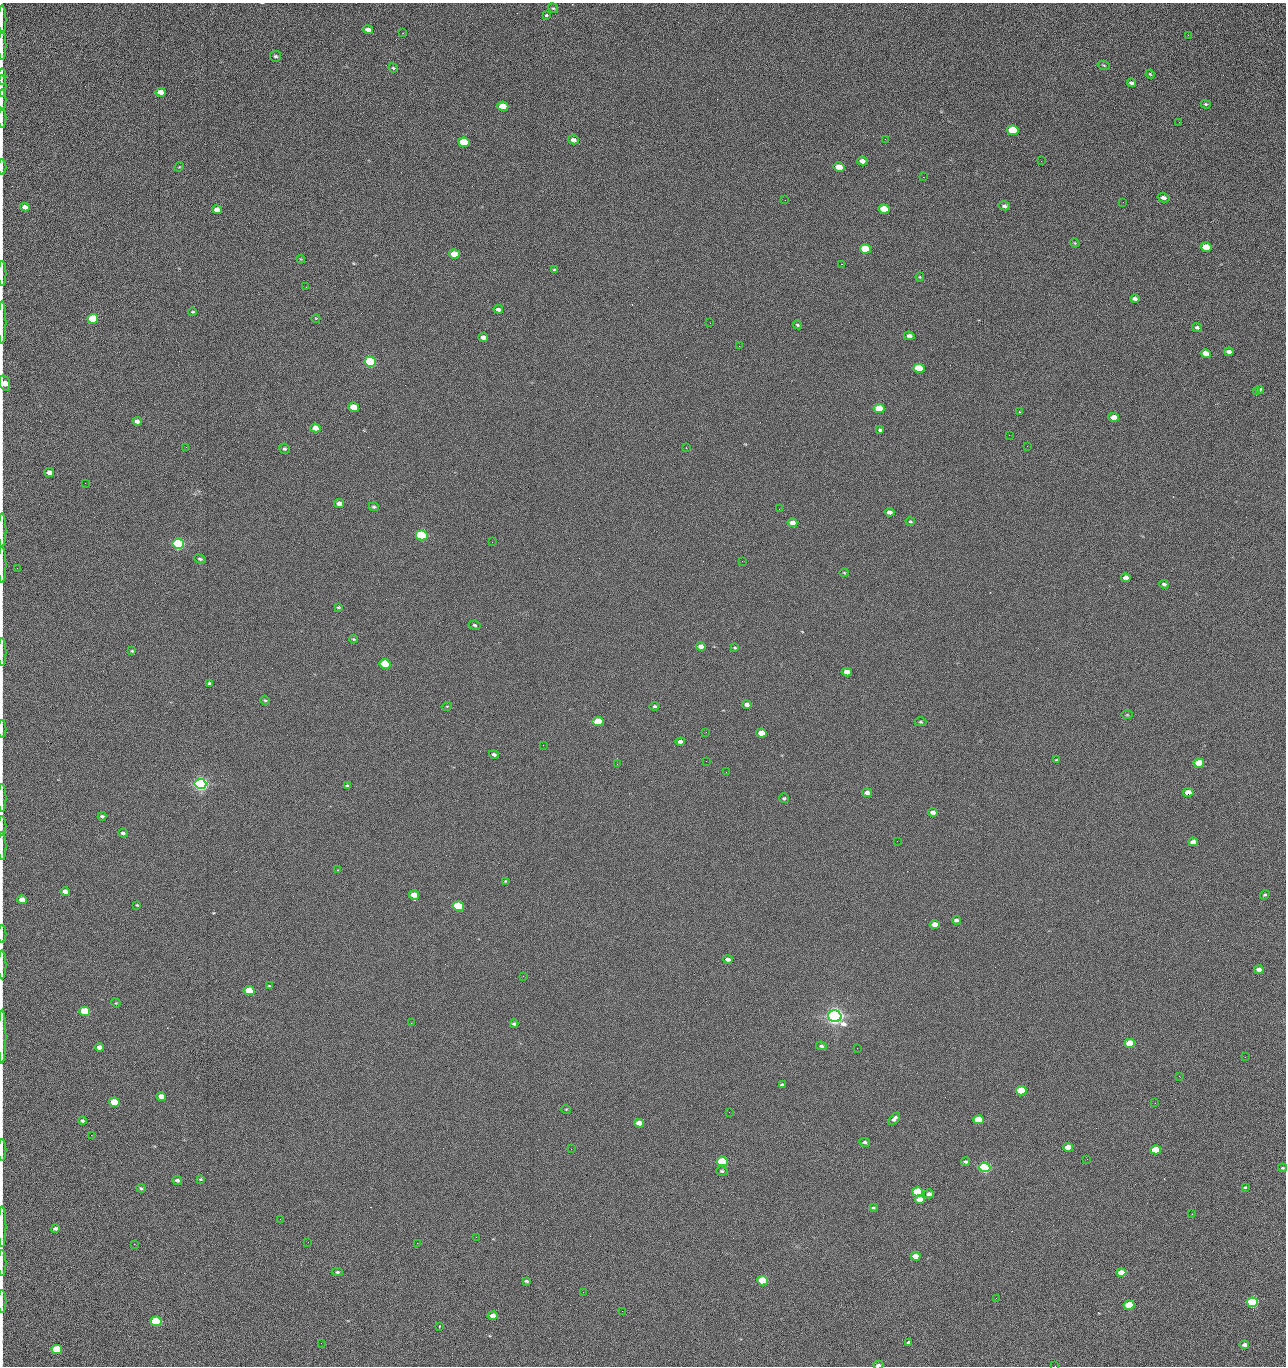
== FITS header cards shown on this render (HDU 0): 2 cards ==
NAXIS1  =                 1284 /fastest changing axis
NAXIS2  =                 1364 /next to fastest changing axis

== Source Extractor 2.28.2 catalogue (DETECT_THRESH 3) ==
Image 1284 x 1364 px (HDU 0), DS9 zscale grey, 1 PNG px = 1 image px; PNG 1288 x 1368 px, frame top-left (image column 1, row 1364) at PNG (2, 3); each listed source drawn as its Kron ellipse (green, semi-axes under 4 px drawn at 4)
Background 126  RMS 15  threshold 43.7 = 3 sigma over >= 5 px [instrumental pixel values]
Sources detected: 227; all 227 listed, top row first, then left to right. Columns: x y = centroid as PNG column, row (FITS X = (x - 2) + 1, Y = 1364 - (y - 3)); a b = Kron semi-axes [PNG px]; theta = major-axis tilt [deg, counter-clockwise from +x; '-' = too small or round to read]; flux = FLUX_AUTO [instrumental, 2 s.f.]
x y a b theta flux
553 8 5 4 - 1.3e+03
546 15 3 3 - 3.4e+03
2 19 14 2 90 2.9e+03
368 29 5 4 - 5.0e+03
403 33 2 2 - 5.6e+02
1188 35 3 2 - 1.7e+03
2 45 14 2 90 2.5e+03
275 56 5 5 - 1.8e+03
1104 65 6 4 -20 1.3e+03
393 68 5 4 - 1.3e+03
1150 74 4 3 - 9.6e+02
2 77 8 2 90 1.4e+03
1131 83 4 3 - 2.6e+03
2 86 11 2 90 2.0e+03
160 92 5 4 - 8.3e+03
2 100 10 2 90 2.0e+03
1206 104 5 4 - 1.3e+03
503 106 5 4 - 2.3e+04
2 118 10 2 90 1.6e+03
1179 122 2 2 - 1.2e+03
1013 130 6 4 -12 4.4e+04
885 139 3 2 - 1.7e+03
573 140 5 4 - 3.8e+03
464 142 6 5 - 5.4e+04
862 161 5 4 - 6.0e+03
1041 161 2 2 - 1.9e+03
2 167 7 2 90 1.1e+03
179 167 5 4 - 1.0e+03
839 167 5 4 - 1.6e+04
923 177 2 2 - 1.8e+04
1164 198 6 4 -15 3.6e+03
785 200 2 2 - 6.1e+02
1123 202 3 2 - 8.2e+02
1004 206 6 4 -12 2.7e+03
25 207 5 4 - 4.9e+03
217 209 5 4 - 6.1e+03
884 209 6 4 -12 2.8e+04
1075 243 4 3 - 9.0e+02
1206 247 5 4 - 2.4e+04
865 249 5 4 - 4.1e+04
454 254 5 4 - 2.0e+04
301 259 4 4 - 9.5e+02
841 264 2 2 - 2.7e+04
555 270 4 3 - 1.6e+03
2 274 12 2 90 2.3e+03
920 277 4 4 - 9.1e+02
306 287 2 2 - 7.1e+02
1135 299 4 4 - 2.7e+03
498 309 4 3 - 3.0e+03
193 312 4 3 - 1.1e+03
316 318 4 3 - 6.7e+02
93 319 5 4 - 5.2e+04
2 322 21 2 90 3.9e+03
710 323 2 2 - 3.3e+03
797 325 5 3 - 1.2e+03
1197 327 5 4 - 2.2e+03
909 336 5 4 - 3.8e+03
483 337 5 4 - 5.1e+03
739 346 2 2 - 4.3e+02
1229 352 4 4 - 4.2e+03
1206 354 5 4 - 1.0e+04
370 362 6 5 - 1.6e+05
919 368 5 4 - 3.9e+04
5 383 8 5 -73 1.3e+04
1260 389 3 3 - 1.3e+03
1256 392 2 2 - 1.5e+03
354 407 5 4 - 2.0e+04
879 408 5 4 - 3.3e+04
1020 412 3 2 - 9.0e+02
1114 417 5 4 - 9.8e+03
137 421 5 4 - 4.7e+03
315 428 5 4 - 9.5e+03
880 430 4 3 - 5.0e+03
1009 435 2 2 - 3.3e+03
1027 446 2 2 - 5.3e+02
186 447 2 2 - 3.2e+03
686 448 3 3 - 8.3e+02
284 449 5 5 - 2.0e+03
49 472 5 4 - 5.7e+03
85 483 2 2 - 8.9e+02
339 503 5 4 - 5.2e+03
374 507 5 4 - 1.7e+03
779 509 2 2 - 5.2e+02
890 512 5 4 - 3.5e+03
910 521 4 3 - 1.1e+03
792 523 5 4 - 5.0e+03
2 530 17 2 90 2.8e+03
422 535 6 5 - 1.9e+05
492 542 2 2 - 2.7e+03
178 544 6 5 - 3.2e+05
200 559 6 4 -21 1.7e+03
742 561 3 2 - 7.5e+02
2 565 18 2 90 2.6e+03
17 568 2 2 - 4.9e+02
844 573 4 3 - 8.6e+02
1126 578 4 4 - 5.4e+03
1164 584 4 3 - 2.0e+03
338 607 4 3 - 1.1e+03
474 625 6 4 -8 1.7e+03
354 639 4 3 - 1.0e+03
701 646 5 4 - 5.1e+03
735 648 3 3 - 9.0e+02
132 651 4 4 - 9.5e+02
2 652 14 2 90 2.2e+03
385 664 5 4 - 9.0e+04
847 672 5 4 - 7.4e+03
209 684 4 3 - 1.9e+03
265 700 5 4 - 1.4e+03
747 705 4 4 - 4.2e+03
447 706 5 3 - 7.9e+02
655 706 5 3 - 1.3e+03
1127 715 6 4 0 9.1e+02
598 722 5 4 - 4.7e+04
920 722 6 4 -1 1.2e+03
2 729 9 2 90 1.3e+03
706 732 3 2 - 8.4e+02
761 733 5 4 - 1.4e+04
680 742 4 4 - 3.5e+03
543 745 2 2 - 3.1e+03
494 754 5 4 - 2.5e+03
1057 760 3 2 - 9.5e+02
706 761 2 2 - 2.0e+03
1199 763 5 4 - 2.6e+04
617 764 2 2 - 2.4e+03
726 772 2 2 - 2.5e+03
200 784 6 5 - 6.9e+05
347 786 4 4 - 1.5e+03
1188 792 5 4 - 1.2e+04
867 793 5 4 - 6.0e+03
2 798 14 2 90 2.4e+03
784 798 5 5 - 1.4e+03
933 812 5 4 - 3.9e+03
102 816 4 3 - 1.9e+03
2 826 10 2 90 1.5e+03
123 833 4 3 - 2.1e+03
897 841 3 2 - 6.8e+02
1193 842 5 4 - 5.9e+03
2 846 14 2 90 2.2e+03
337 870 4 3 - 8.9e+02
505 881 3 3 - 7.4e+02
65 892 5 4 - 5.7e+03
414 895 5 5 - 1.3e+04
1265 895 5 3 - 1.4e+03
22 900 5 4 - 1.0e+04
137 905 3 3 - 8.9e+02
458 906 5 4 - 1.2e+05
956 920 4 3 - 2.6e+03
935 924 5 4 - 9.5e+03
2 934 9 2 90 1.5e+03
728 959 5 4 - 3.5e+03
2 965 14 2 90 2.5e+03
1259 969 5 4 - 4.5e+03
523 976 2 2 - 2.2e+03
269 986 4 3 - 1.0e+03
249 991 5 4 - 3.3e+04
116 1003 5 4 - 9.6e+02
85 1011 5 4 - 5.3e+04
835 1016 6 5 - 1.0e+06
411 1023 2 2 - 5.6e+03
514 1024 4 3 - 2.1e+03
2 1037 27 2 90 4.4e+03
1130 1043 5 4 - 2.9e+04
821 1046 5 4 - 2.3e+03
99 1047 5 4 - 6.4e+03
857 1048 2 2 - 1.3e+03
1245 1057 2 2 - 1.9e+03
1179 1076 3 2 - 2.7e+03
782 1085 4 3 - 2.1e+03
1021 1091 5 4 - 4.8e+04
161 1096 5 4 - 7.3e+03
114 1102 5 4 - 3.1e+04
1155 1103 2 2 - 8.4e+02
566 1109 5 3 - 8.7e+02
729 1112 3 2 - 9.2e+02
894 1119 7 4 49 2.7e+03
978 1120 5 4 - 4.4e+04
82 1121 4 4 - 1.9e+03
639 1123 5 4 - 8.8e+03
91 1135 2 2 - 2.4e+03
865 1142 5 4 - 2.0e+03
1068 1147 5 4 - 1.7e+04
571 1149 2 2 - 9.7e+02
2 1150 11 2 90 1.7e+03
1156 1150 5 4 - 5.8e+04
1087 1159 2 2 - 1.4e+03
722 1162 5 4 - 8.0e+04
965 1162 4 3 - 2.2e+03
985 1167 5 5 - 2.7e+05
1282 1168 4 3 - 1.1e+03
722 1171 6 4 -1 1.6e+03
200 1179 4 3 - 1.0e+03
177 1180 5 4 - 2.6e+03
1245 1187 4 3 - 1.1e+03
141 1188 5 4 - 1.4e+03
918 1192 5 4 - 8.4e+04
929 1194 5 4 - 3.7e+03
920 1199 5 4 - 9.4e+03
873 1208 4 3 - 1.2e+03
1192 1214 2 2 - 4.5e+02
280 1219 2 2 - 2.1e+03
2 1227 20 2 90 3.8e+03
55 1228 4 3 - 2.1e+03
476 1237 2 2 - 7.2e+03
308 1242 2 2 - 1.8e+03
417 1243 2 2 - 5.5e+03
134 1244 3 2 - 5.9e+02
916 1256 5 4 - 9.0e+03
2 1263 13 2 90 2.1e+03
337 1272 5 4 - 1.6e+03
1121 1273 5 4 - 1.4e+04
526 1281 4 3 - 1.6e+03
762 1281 5 4 - 8.0e+04
583 1292 2 2 - 4.3e+02
996 1298 2 2 - 2.7e+03
2 1301 11 2 90 1.6e+03
1252 1302 5 4 - 1.9e+05
1129 1305 5 4 - 4.6e+04
622 1311 3 2 - 7.3e+02
493 1316 5 4 - 7.8e+03
156 1321 5 5 - 1.0e+05
439 1327 4 2 - 6.5e+02
909 1342 4 3 - 2.0e+03
321 1343 2 2 - 1.5e+03
1244 1345 5 4 - 3.4e+03
57 1350 5 4 - 5.5e+04
878 1365 5 3 - 2.9e+03
1055 1366 2 2 - 1.9e+03
At the frame edge (FLAGS 8, measured only in part): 27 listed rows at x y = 2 19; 2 45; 2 77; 2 86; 2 100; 2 118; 2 167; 25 207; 2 274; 2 322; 5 383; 2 530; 2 565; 2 652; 2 729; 2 798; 2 826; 2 846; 2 934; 2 965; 2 1037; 2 1150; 2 1227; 2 1263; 2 1301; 878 1365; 1055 1366

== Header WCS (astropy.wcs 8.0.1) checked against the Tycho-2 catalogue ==
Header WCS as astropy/WCSLIB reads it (CRVAL/CRPIX/CD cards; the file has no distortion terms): RA---TAN/DEC--TAN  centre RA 15:41:42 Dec +51:58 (235.42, +51.97 deg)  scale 1.26 arcsec/px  FOV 26.9' x 28.5'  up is +92 deg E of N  parity flipped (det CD > 0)
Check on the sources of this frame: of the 60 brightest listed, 10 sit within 2.0 arcsec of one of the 12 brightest Tycho-2 stars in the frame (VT <= 12.29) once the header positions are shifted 0.79 arcsec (0.30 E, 0.73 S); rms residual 1.02 arcsec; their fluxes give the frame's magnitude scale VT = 24.49 - 2.5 log10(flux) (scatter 0.24 mag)
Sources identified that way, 10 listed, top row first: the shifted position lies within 2.0 arcsec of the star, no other Tycho-2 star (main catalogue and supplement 1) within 4.0 arcsec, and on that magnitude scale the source's flux lands within +1.5 / -3 mag of the star's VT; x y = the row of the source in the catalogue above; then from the Tycho-2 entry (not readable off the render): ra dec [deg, ICRS J2000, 3 dp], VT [Tycho-2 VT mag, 2 dp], TYC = Tycho-2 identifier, HIP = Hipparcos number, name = IAU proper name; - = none
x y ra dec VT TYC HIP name
370 362 235.614 +52.064 11.61 3489-1132-1 - -
422 535 235.514 +52.049 11.19 3489-1407-1 - -
178 544 235.515 +52.133 11.12 3489-1380-1 - -
200 784 235.378 +52.130 9.31 3489-1322-1 76850 -
458 906 235.303 +52.042 11.52 3489-958-1 - -
835 1016 235.232 +51.912 9.59 3489-824-1 - -
918 1192 235.131 +51.886 12.29 3489-908-1 - -
762 1281 235.084 +51.941 11.45 3489-1346-1 - -
1252 1302 235.062 +51.771 11.53 3489-1453-1 - -
156 1321 235.075 +52.152 11.74 3489-912-1 - -